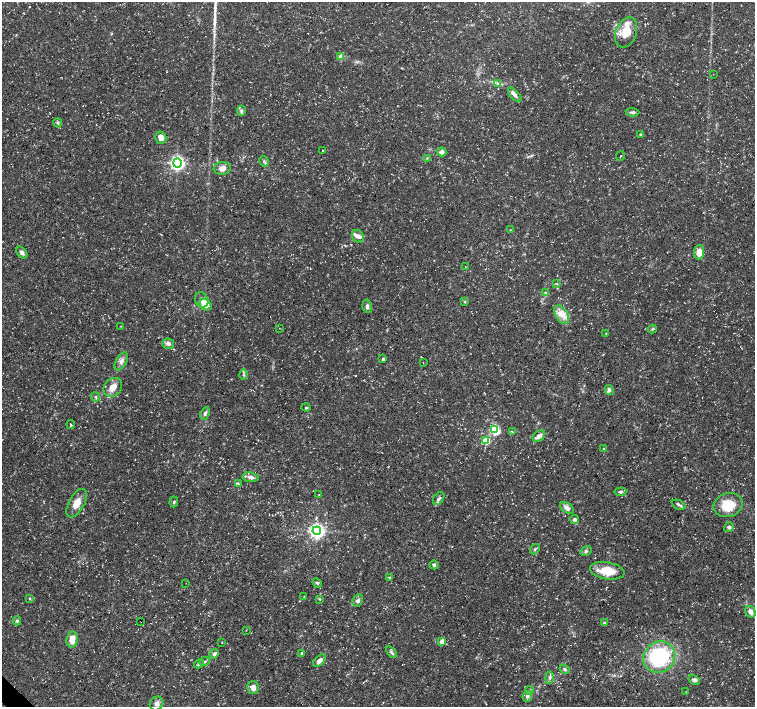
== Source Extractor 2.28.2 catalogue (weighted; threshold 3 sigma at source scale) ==
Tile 7 of 4 x 4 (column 3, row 2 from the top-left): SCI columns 3012-4516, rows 2975-4384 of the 6028 x 6015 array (HDU 1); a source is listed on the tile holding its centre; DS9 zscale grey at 2 x 2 block average (1 PNG px = mean of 2 x 2 image px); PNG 757 x 709 px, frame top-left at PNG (2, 2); each listed source drawn as its Kron ellipse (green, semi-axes under 4 px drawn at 4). Shown black and unused: <1% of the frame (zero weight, under 3 of 5 exposures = <1% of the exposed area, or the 3 px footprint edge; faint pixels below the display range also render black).
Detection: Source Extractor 2.28.2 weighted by HDU 2 'WHT'; one run over the whole footprint, this tile lists its part. Background 0.0424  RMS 0.0026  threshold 0.0117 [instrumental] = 3 sigma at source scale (4.5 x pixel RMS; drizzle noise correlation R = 1.50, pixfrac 1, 0.0396/0.0396 arcsec/px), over >= 5 px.
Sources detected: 102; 1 long thin detection or spike segment (spike, bleed or trail) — neither listed nor drawn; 5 inside a brighter listed object's ellipse — not listed separately; the other 96 listed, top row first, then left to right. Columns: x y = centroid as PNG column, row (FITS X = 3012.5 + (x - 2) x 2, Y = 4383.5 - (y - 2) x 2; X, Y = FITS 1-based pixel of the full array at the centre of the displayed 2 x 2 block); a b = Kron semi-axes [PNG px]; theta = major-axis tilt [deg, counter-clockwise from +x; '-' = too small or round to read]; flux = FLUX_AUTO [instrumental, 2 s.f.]
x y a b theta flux
626 32 16 10 68 13
341 56 3 3 - 8.2
713 74 2 2 - 0.16
497 84 4 2 - 0.72
515 95 9 4 -49 2.4
241 111 5 4 - 1.3
633 112 7 3 -2 1.5
58 123 4 3 - 0.97
640 134 3 2 - 0.57
161 138 6 5 - 4.2
323 150 2 2 - 0.37
441 152 5 4 - 2.9
620 156 5 2 - 0.38
427 158 3 2 - 0.45
264 161 6 4 -64 1.1
177 163 4 4 - 200
222 168 8 6 6 4
510 230 2 2 - 0.28
358 236 6 5 - 2
699 252 7 5 86 6.1
22 253 7 4 -50 2.5
465 267 2 2 - 0.2
557 284 3 3 - 0.48
545 292 4 3 - 0.59
202 300 8 6 -59 3.6
465 301 3 3 - 0.54
206 305 6 5 - 6.6
367 306 7 4 -81 1.8
561 315 10 6 -59 5.1
121 326 2 2 - 0.25
279 328 2 2 - 0.16
652 329 4 3 - 0.7
606 333 3 2 - 0.35
168 344 6 5 - 2.2
383 359 3 2 - 1.8
121 361 10 5 60 2.7
423 363 2 2 - 0.19
243 375 5 2 - 0.85
113 387 10 8 49 5.8
609 390 5 4 - 1.4
96 397 4 2 - 0.65
306 407 4 3 - 0.64
205 413 6 4 65 1.4
71 425 4 2 - 0.56
495 430 4 3 - 57
512 432 3 2 - 0.32
539 436 7 5 38 2.9
486 440 3 3 - 26
603 449 3 2 - 0.31
251 477 8 5 -7 2.5
238 484 4 2 - 0.46
620 492 6 3 6 1.4
319 495 3 2 - 0.38
439 499 7 4 54 1.6
174 502 5 2 - 0.63
77 503 16 7 61 7.3
678 505 7 3 -25 1.2
728 505 15 11 14 15
567 508 7 5 -34 3.3
575 519 4 4 - 1.7
729 527 5 4 - 1.1
317 531 4 4 - 220
535 549 6 3 49 0.91
586 551 6 4 33 1.1
434 565 4 4 - 1.3
607 571 17 8 -10 13
390 578 4 3 - 0.7
186 583 2 2 - 0.18
317 583 5 3 - 0.95
304 597 2 2 - 0.3
30 598 4 2 - 0.49
319 599 4 2 - 0.49
358 600 6 4 61 1.7
750 612 6 4 -59 3.9
17 621 4 4 - 0.99
141 621 2 2 - 0.86
604 623 4 4 - 0.81
246 630 2 2 - 0.23
72 639 8 5 81 6.4
442 641 3 3 - 6.6
222 642 3 2 - 0.27
391 652 6 3 -52 1.3
301 653 3 3 - 0.6
214 654 5 4 - 1.7
659 657 17 15 40 51
205 661 5 3 - 1.1
319 661 7 4 46 3
199 664 5 3 - 0.81
565 669 5 4 - 1.2
550 678 6 4 84 1.6
694 680 6 4 -30 1.8
253 688 6 5 - 3.6
530 690 4 3 - 0.79
686 692 2 2 - 0.22
527 696 5 4 - 1.7
157 703 7 6 - 3
Overlapping masked pixels (flux is a lower limit): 1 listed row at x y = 141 621